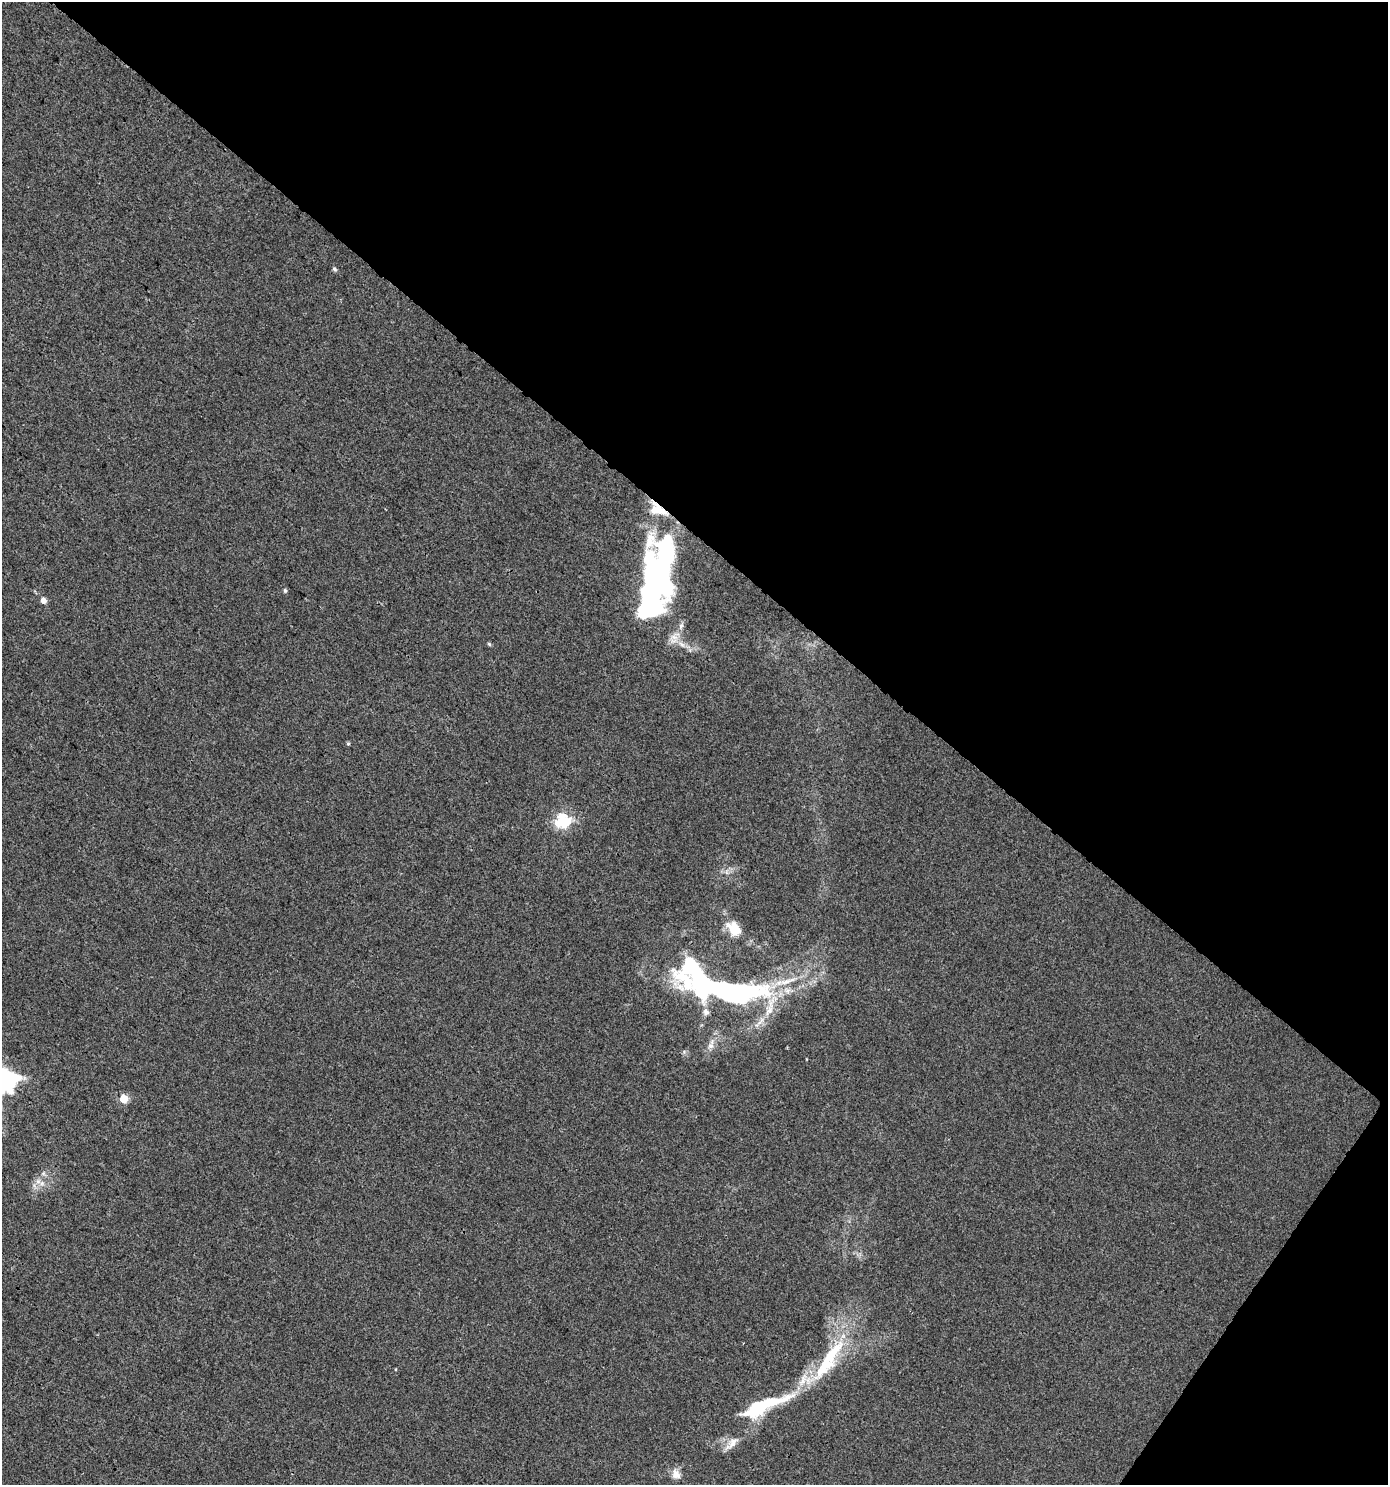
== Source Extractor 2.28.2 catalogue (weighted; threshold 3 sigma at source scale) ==
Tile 8 of 4 x 4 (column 4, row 2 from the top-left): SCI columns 4381-5766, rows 3010-4492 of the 6058 x 6012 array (HDU 1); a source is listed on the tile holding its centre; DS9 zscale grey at full resolution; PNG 1390 x 1487 px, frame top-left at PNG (2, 2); no overlay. Shown black and unused: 39% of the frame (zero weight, under 3 of 4 exposures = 5% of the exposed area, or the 3 px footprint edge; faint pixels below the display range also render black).
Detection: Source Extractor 2.28.2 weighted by HDU 2 'WHT'; one run over the whole footprint, this tile lists its part. Background 0.00357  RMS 0.004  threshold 0.0181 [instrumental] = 3 sigma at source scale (4.5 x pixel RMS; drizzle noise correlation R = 1.50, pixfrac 1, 0.0396/0.0396 arcsec/px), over >= 5 px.
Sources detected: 21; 3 inside a brighter listed object's ellipse — not listed separately; the other 18 listed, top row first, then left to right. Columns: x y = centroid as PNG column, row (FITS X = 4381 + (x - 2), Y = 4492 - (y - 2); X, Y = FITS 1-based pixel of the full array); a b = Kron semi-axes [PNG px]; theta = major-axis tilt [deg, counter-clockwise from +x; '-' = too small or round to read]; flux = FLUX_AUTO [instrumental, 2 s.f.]
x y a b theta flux
334 269 6 5 - 0.8
658 510 27 14 -30 8.3
658 576 68 27 80 170
285 590 6 4 78 0.67
43 600 5 5 - 2.7
681 626 11 5 71 1.6
489 644 5 4 - 0.57
348 743 5 4 - 0.56
562 821 6 6 - 65
734 929 24 16 -46 7.6
786 982 22 7 17 5.5
717 986 95 28 -17 140
711 1045 15 8 71 2.8
124 1098 5 5 - 14
828 1360 76 17 56 32
762 1406 65 16 23 30
732 1443 25 8 45 4
676 1474 14 11 -68 3
Overlapping masked pixels (flux is a lower limit): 2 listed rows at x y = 658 510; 658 576